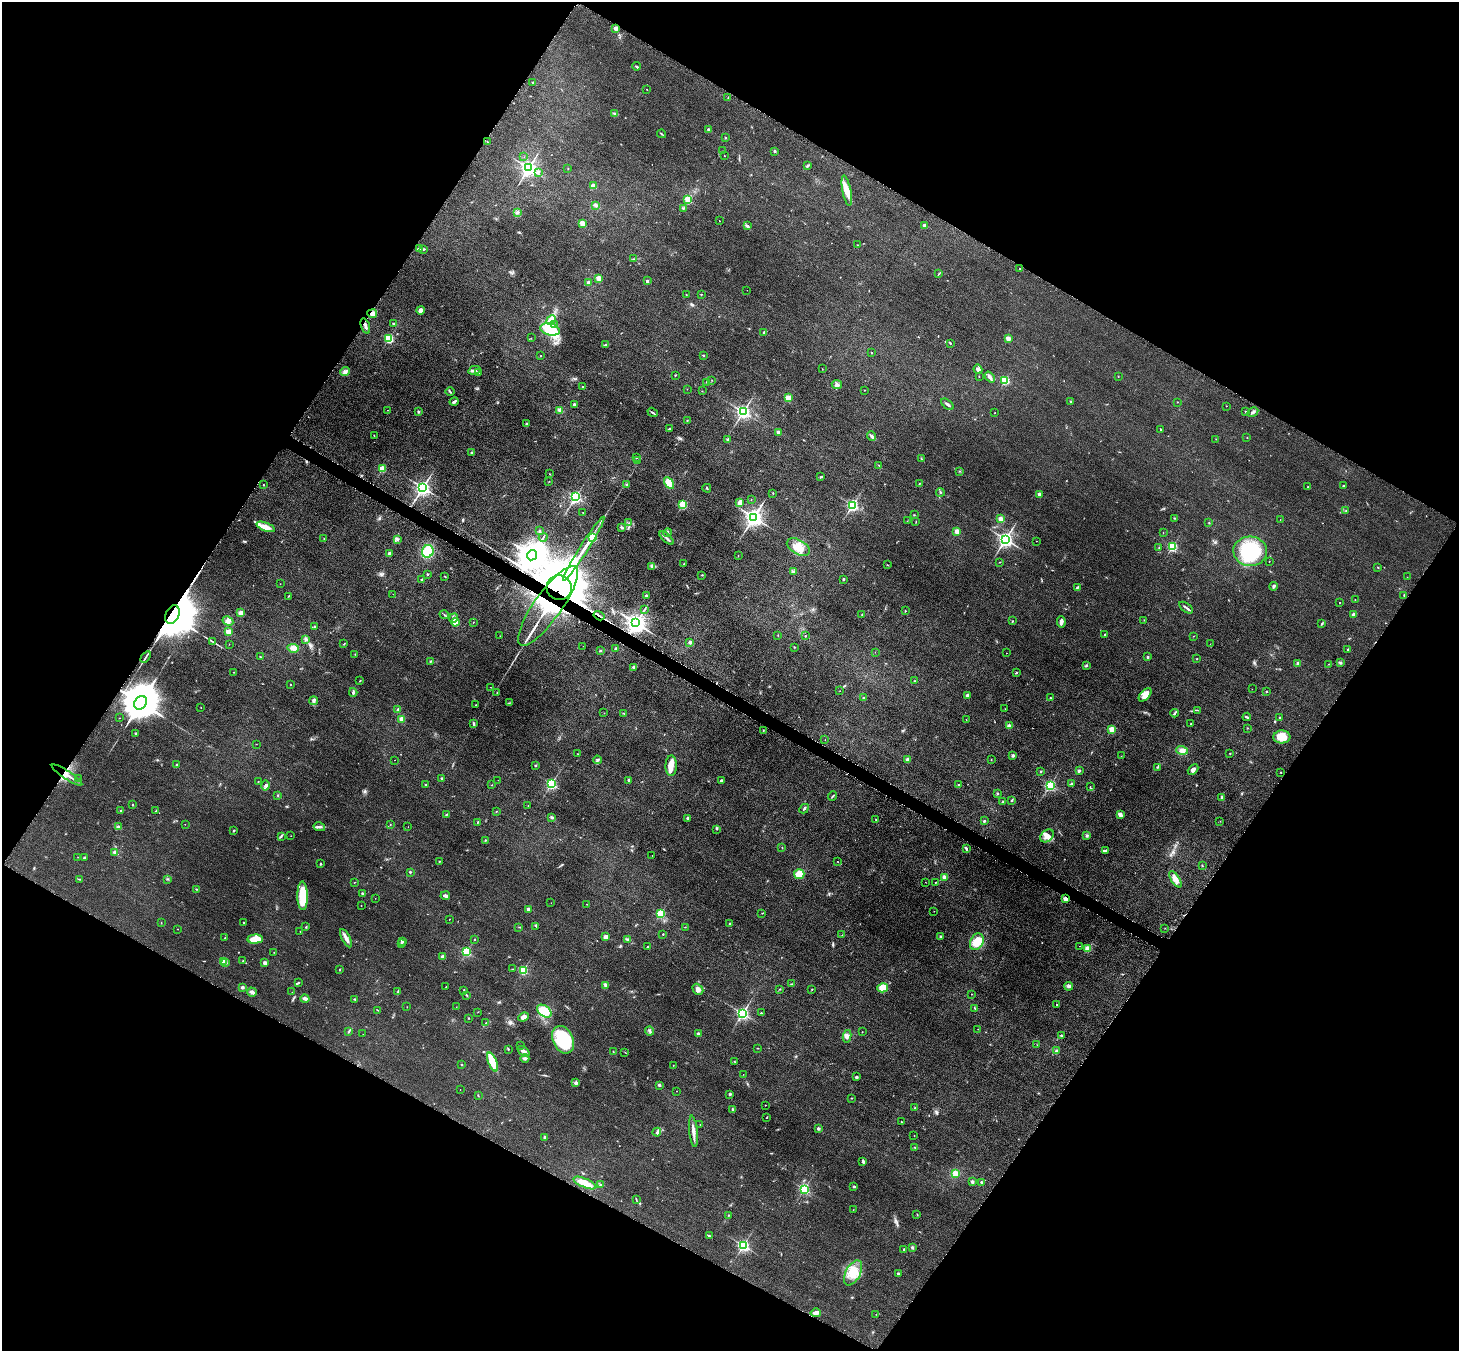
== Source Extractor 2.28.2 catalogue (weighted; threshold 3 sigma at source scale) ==
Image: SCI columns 21-5846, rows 312-5705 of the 5861 x 5868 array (HDU 1 of 3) = the unmasked area's bounding box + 8 px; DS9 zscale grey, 4 x 4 block average (1 PNG px = mean of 4 x 4 image px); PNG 1461 x 1353 px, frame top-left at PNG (2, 2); each listed source drawn as its Kron ellipse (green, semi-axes under 4 px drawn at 4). Shown black and unused: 48% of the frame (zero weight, under 3 of 6 exposures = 2% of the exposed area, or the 3 px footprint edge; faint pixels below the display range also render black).
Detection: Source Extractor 2.28.2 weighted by HDU 2 'WHT'. Background 0.0929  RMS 0.01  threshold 0.0408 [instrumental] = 3 sigma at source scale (4.09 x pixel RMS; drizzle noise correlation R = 1.36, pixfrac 0.8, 0.05/0.05 arcsec/px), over >= 5 px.
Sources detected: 529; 6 too faint to see at this stretch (4 x 4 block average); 4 inside a brighter object's white glare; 3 cosmic-ray / hot-pixel residue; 1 long thin detection or spike segment (spike, bleed or trail) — neither listed nor drawn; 8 coinciding with a brighter row at this scale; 8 inside a brighter listed object's ellipse — not listed separately; the other 499 listed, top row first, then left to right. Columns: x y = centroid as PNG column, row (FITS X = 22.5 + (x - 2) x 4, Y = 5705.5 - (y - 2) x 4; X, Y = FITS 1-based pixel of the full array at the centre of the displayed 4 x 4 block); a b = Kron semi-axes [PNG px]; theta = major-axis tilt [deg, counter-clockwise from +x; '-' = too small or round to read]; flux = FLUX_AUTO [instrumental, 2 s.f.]
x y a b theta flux
616 28 2 2 - 99
636 66 4 2 - 5.3
533 82 2 2 - 8.1
647 89 2 2 - 1.8
728 97 2 2 - 2.1
615 113 3 2 - 5.7
708 129 2 2 - 25
662 134 4 2 - 4.5
725 138 2 2 - 13
487 142 2 2 - 4.7
722 151 2 2 - 2
775 151 2 2 - 25
724 156 2 2 - 2.9
524 157 2 2 - 1.1
807 166 3 2 - 8
529 168 2 2 - 2200
568 168 2 2 - 1.7
538 172 2 2 - 2.8
593 186 2 2 - 120
847 191 15 4 -79 49
688 199 2 2 - 360
596 205 3 3 - 12
683 208 3 2 - 4.8
518 212 3 2 - 6
719 221 2 2 - 3.3
582 223 2 2 - 190
924 225 2 2 - 41
747 226 4 3 - 8.2
857 245 2 2 - 1.8
420 249 3 2 - 5.4
423 249 3 2 - 6.1
634 259 2 2 - 2.7
1020 269 2 2 - 5.4
939 273 4 2 - 3.9
599 278 2 2 - 140
647 281 2 2 - 38
588 282 2 2 - 23
747 290 2 2 - 0.73
701 294 2 2 - 6.9
686 295 2 2 - 2.1
420 310 4 4 - 23
372 314 5 4 - 23
551 320 5 3 - 70
393 323 2 2 - 5.8
554 325 3 3 - 8
365 326 8 2 -71 14
550 329 10 6 -15 180
764 332 3 2 - 6.2
531 338 2 2 - 1.7
1008 338 2 2 - 120
389 339 2 2 - 460
950 343 2 2 - 4
606 344 4 2 - 5.4
871 352 2 2 - 4.7
703 355 2 2 - 4.4
541 356 2 2 - 5.9
822 369 2 2 - 1.4
978 369 4 3 - 16
474 370 6 3 12 15
345 371 5 3 - 15
478 373 2 2 - 3.2
675 375 2 2 - 3.6
979 376 2 2 - 2.6
990 377 6 2 -50 20
1118 377 2 2 - 2.1
712 380 2 2 - 1.5
1005 380 2 2 - 410
707 382 2 2 - 3.2
837 385 5 3 - 14
583 387 2 2 - 3.6
687 389 2 2 - 1.2
864 390 2 2 - 1.9
702 391 2 2 - 2.3
450 392 4 2 - 5.2
788 398 2 2 - 180
454 402 4 2 - 12
1071 402 2 2 - 25
1177 402 2 2 - 2.1
574 404 2 2 - 32
947 404 7 2 -38 11
1226 406 2 2 - 1.1
388 410 2 2 - 2
560 410 4 3 - 16
419 411 2 2 - 8.8
653 412 5 2 - 7
743 412 2 2 - 1600
1246 412 2 2 - 10
1253 412 6 2 31 9.1
995 413 2 2 - 2.5
687 420 2 2 - 2.5
527 424 2 2 - 32
670 428 3 2 - 4.8
1160 429 2 2 - 12
778 432 2 2 - 46
374 435 2 2 - 2
871 436 5 3 - 11
1247 438 2 2 - 4.5
728 439 3 2 - 5.4
1216 439 2 2 - 1.5
471 452 2 2 - 5
636 457 2 2 - 13
921 459 2 2 - 3.9
638 461 2 2 - 2.5
879 465 2 2 - 1.8
382 469 2 2 - 270
960 471 2 2 - 4
549 474 2 2 - 1.5
821 476 2 2 - 2.6
549 481 2 2 - 1.6
669 483 6 3 -60 93
919 483 2 2 - 2.4
264 485 2 2 - 2.8
627 485 3 2 - 6.9
1343 486 2 2 - 11
423 487 3 2 - 2100
1308 487 2 2 - 1.9
707 488 4 2 - 4.4
940 492 4 2 - 4.8
773 493 2 2 - 2.7
1039 494 2 2 - 69
576 497 2 2 - 1000
751 499 2 2 - 1.3
740 502 4 3 - 33
683 504 2 2 - 360
852 505 2 2 - 1000
1346 511 2 2 - 1.9
583 512 2 2 - 1.4
914 515 2 2 - 1.8
754 517 3 3 - 2900
1175 518 3 2 - 4.5
1001 519 2 2 - 130
1280 520 2 2 - 1.3
907 521 2 2 - 1.3
916 522 2 2 - 1.8
629 523 2 2 - 1.6
1209 523 2 2 - 2.4
266 527 10 4 -21 51
621 527 3 2 - 5.3
539 531 4 2 - 5.6
957 531 2 2 - 130
668 533 4 2 - 7.2
1163 533 2 2 - 1.1
543 537 4 2 - 4.7
593 537 2 2 - 460
667 538 9 2 -43 12
324 539 2 2 - 2.7
397 539 3 2 - 6.5
1005 539 3 2 - 2100
1036 541 2 2 - 1.6
798 547 12 7 -29 74
1159 547 2 2 - 2.8
1172 547 2 2 - 570
584 548 37 2 58 79
428 551 6 5 - 160
1250 551 17 14 -4 390
389 554 3 2 - 23
532 555 5 4 - 10000
738 556 2 2 - 1.2
1269 561 2 2 - 1.7
999 562 2 2 - 1.6
684 563 2 2 - 3.2
887 565 2 2 - 2.6
652 566 2 2 - 3.9
1378 567 2 2 - 2.7
793 572 2 2 - 2.7
427 574 2 2 - 3.9
702 575 2 2 - 3.4
445 576 3 2 - 2.9
1407 577 2 2 - 0.92
422 579 3 2 - 3.5
844 579 2 2 - 16
280 584 2 2 - 0.95
1274 586 4 2 - 11
1077 587 4 2 - 6.7
559 588 13 12 - 36000
393 594 2 2 - 1
646 595 2 2 - 16
1404 595 3 2 - 4.3
289 596 3 2 - 2.7
1355 600 2 2 - 3.5
1339 603 2 2 - 3.8
548 606 48 14 55 6000
1186 608 8 2 -36 12
644 610 2 2 - 3.1
905 611 2 2 - 5.7
241 613 2 2 - 130
172 614 10 6 65 42000
862 614 2 2 - 2.8
1353 614 2 2 - 51
444 615 5 2 - 4.2
599 616 6 2 -30 13
454 618 4 4 - 15
1144 620 2 2 - 1.4
228 621 5 3 - 15
1013 621 2 2 - 5.9
455 622 4 4 - 50
473 622 2 2 - 1.8
1061 622 6 4 -81 17
636 623 3 3 - 4000
1322 624 3 2 - 3.8
315 627 3 2 - 5.8
228 632 2 2 - 170
778 635 2 2 - 1.4
1105 635 2 2 - 24
500 636 2 2 - 1.6
805 636 2 2 - 7.3
1193 636 2 2 - 1.5
306 639 4 3 - 9
213 642 3 2 - 4.6
690 643 3 3 - 6.6
229 644 2 2 - 1.2
344 644 3 2 - 3
1210 644 2 2 - 1
583 646 2 2 - 1.5
795 647 2 2 - 3.5
293 648 6 4 -6 29
616 649 2 2 - 37
1348 649 2 2 - 3.7
600 651 2 2 - 4.1
875 652 2 2 - 1.2
1006 653 2 2 - 1.6
355 654 2 2 - 1.9
146 657 6 2 55 8.4
260 657 2 2 - 3.4
1148 657 2 2 - 19
1197 658 2 2 - 2.6
430 661 2 2 - 4.1
1340 662 4 2 - 6
1297 664 2 2 - 2
1329 664 3 2 - 2.8
1086 666 3 2 - 5.6
633 667 4 2 - 6.2
233 672 2 2 - 2.1
1016 673 3 2 - 4.2
360 681 2 2 - 2.9
914 681 2 2 - 3
290 684 2 2 - 3.1
490 687 2 2 - 1.2
1252 689 2 2 - 1.1
840 691 2 2 - 1.6
1266 691 2 2 - 7.6
353 692 4 2 - 12
497 692 2 2 - 1.7
967 695 2 2 - 56
1145 695 8 4 47 52
863 698 2 2 - 15
1050 698 2 2 - 8.6
314 701 4 3 - 11
140 703 7 6 - 21000
509 703 2 2 - 2.3
476 705 2 2 - 3.3
201 707 2 2 - 1.4
398 709 3 2 - 6.3
1005 709 2 2 - 1.1
1197 710 2 2 - 2.6
604 713 2 2 - 1.4
624 713 2 2 - 1.9
1174 713 4 2 - 7.2
1247 717 4 2 - 8
1280 717 2 2 - 11
120 718 2 2 - 1.5
402 719 2 2 - 140
966 719 2 2 - 1.4
474 724 3 2 - 6.1
1191 724 2 2 - 3.4
1009 726 2 2 - 78
1248 728 2 2 - 1.1
1112 729 2 2 - 210
763 730 3 2 - 2.9
136 734 3 2 - 5.1
1282 737 8 6 5 89
825 740 2 2 - 1.5
256 744 2 2 - 2
1182 750 6 4 -18 24
1230 753 2 2 - 6.2
578 754 2 2 - 2.1
1013 755 2 2 - 38
1121 756 2 2 - 1
908 759 2 2 - 65
394 760 2 2 - 1
598 760 4 2 - 6
991 760 2 2 - 1.4
177 764 2 2 - 4.5
535 765 2 2 - 18
671 766 10 5 88 52
1158 767 3 2 - 4
1193 769 6 3 44 18
1041 771 2 2 - 14
1079 771 2 2 - 39
1281 772 2 2 - 5.2
67 775 18 3 -33 38
79 778 2 2 - 1.8
442 779 3 2 - 5.7
498 780 2 2 - 1
629 780 2 2 - 26
721 780 3 2 - 6.1
258 782 2 2 - 5
551 784 2 2 - 870
1071 784 3 2 - 5.4
265 785 5 4 - 13
425 785 3 2 - 3.6
492 785 2 2 - 2.9
958 785 2 2 - 6.4
1050 785 2 2 - 830
1090 787 2 2 - 2.9
997 793 2 2 - 23
278 795 2 2 - 2.9
833 796 4 2 - 5.6
1222 798 3 2 - 9
1011 800 2 2 - 6
1002 802 2 2 - 3.1
132 805 2 2 - 2.4
528 806 2 2 - 1.7
804 809 5 2 - 7.1
121 811 2 2 - 2.8
156 811 2 2 - 3.6
496 811 2 2 - 2.6
447 814 3 2 - 4.6
1120 814 4 3 - 29
552 817 4 2 - 7.8
688 818 3 2 - 11
876 819 2 2 - 2
984 821 2 2 - 15
1220 821 2 2 - 1.3
478 822 2 2 - 4.2
185 824 2 2 - 0.85
390 825 2 2 - 2.3
118 827 3 2 - 8.7
319 827 6 3 -12 12
408 827 2 2 - 0.97
717 829 2 2 - 1.6
234 831 3 2 - 4.7
1087 835 3 3 - 9
281 836 4 2 - 5.8
291 836 2 2 - 2
1047 836 7 5 40 30
485 840 2 2 - 3.2
782 847 2 2 - 1.4
966 849 3 2 - 8.3
1105 850 4 2 - 6.3
114 852 3 2 - 6.4
652 855 2 2 - 0.83
78 857 2 2 - 0.99
85 858 4 3 - 6.4
439 862 3 2 - 2.9
838 862 2 2 - 1.7
320 864 3 2 - 3.9
1202 865 2 2 - 2.5
410 872 2 2 - 15
799 874 5 4 - 67
944 877 2 2 - 80
79 879 3 2 - 3
168 879 2 2 - 3
1175 879 9 4 -57 45
925 882 2 2 - 1.2
935 882 2 2 - 2.5
354 883 2 2 - 1.5
196 889 2 2 - 4
362 893 2 2 - 6.3
303 896 14 5 -89 180
445 896 5 2 - 16
375 898 2 2 - 1
1065 899 2 2 - 100
551 903 2 2 - 0.84
587 904 2 2 - 2
361 905 2 2 - 2
528 909 2 2 - 44
934 911 2 2 - 1.6
762 913 2 2 - 2
660 914 2 2 - 400
450 919 2 2 - 1.3
243 922 2 2 - 4.4
161 923 2 2 - 1.5
730 924 2 2 - 16
536 926 3 2 - 3.7
306 927 2 2 - 2.4
519 927 2 2 - 1.7
685 927 2 2 - 1.5
1165 928 2 2 - 1.8
177 929 2 2 - 1.6
300 931 2 2 - 1.4
663 934 2 2 - 6.1
842 935 2 2 - 1
605 936 4 3 - 16
941 936 3 2 - 7
225 938 2 2 - 2
346 938 10 3 -62 26
255 939 7 4 4 91
474 939 2 2 - 3.8
627 939 3 3 - 9.1
402 941 2 2 - 45
977 942 9 6 63 100
401 944 2 2 - 7.2
1079 946 2 2 - 1.9
647 947 2 2 - 9.4
1087 949 2 2 - 190
274 952 2 2 - 1.5
466 952 2 2 - 610
443 957 2 2 - 76
223 961 2 2 - 190
243 961 2 2 - 3.7
225 962 2 2 - 30
265 963 2 2 - 57
513 969 2 2 - 2.5
340 970 2 2 - 4
523 970 2 2 - 500
298 983 3 2 - 5.1
791 984 2 2 - 2
605 985 3 2 - 4.2
1069 986 4 3 - 17
242 987 2 2 - 44
446 987 2 2 - 1.4
883 988 5 4 - 60
698 989 6 5 - 20
780 989 2 2 - 2.8
812 989 2 2 - 3.8
464 990 3 2 - 3.1
252 992 5 4 - 17
292 992 2 2 - 0.99
397 992 2 2 - 2.5
971 994 2 2 - 1.3
467 995 3 2 - 2.8
305 999 4 3 - 18
355 999 3 2 - 4.4
1057 1005 2 2 - 4.6
407 1007 2 2 - 1.2
456 1007 2 2 - 1.3
975 1008 4 2 - 4.3
378 1010 3 2 - 3.4
544 1011 8 5 -37 140
478 1012 2 2 - 1.5
742 1013 2 2 - 1400
761 1013 2 2 - 8.1
523 1017 5 4 - 20
468 1018 2 2 - 3.9
486 1022 3 2 - 1.7
978 1029 2 2 - 1.4
649 1031 4 2 - 9.3
348 1032 3 2 - 4.6
862 1032 2 2 - 1.7
363 1034 2 2 - 0.62
698 1034 2 2 - 56
847 1036 6 3 80 16
1062 1036 3 2 - 3.4
563 1040 14 10 -65 360
1037 1045 2 2 - 2.2
520 1046 2 2 - 1.7
757 1048 2 2 - 2.5
508 1049 2 2 - 3.6
524 1051 7 3 -36 13
613 1051 2 2 - 2.2
1056 1051 2 2 - 40
625 1052 2 2 - 1.7
525 1058 4 3 - 10
734 1061 2 2 - 1.7
492 1062 10 3 -68 180
461 1065 2 2 - 12
673 1065 2 2 - 2.7
743 1074 2 2 - 1
856 1077 2 2 - 30
576 1083 2 2 - 38
659 1085 2 2 - 31
460 1089 2 2 - 1.4
677 1091 2 2 - 1.2
730 1094 3 2 - 7.3
478 1096 3 2 - 3.2
852 1098 2 2 - 3.3
765 1105 2 2 - 4.3
915 1108 2 2 - 4.1
733 1109 2 2 - 14
767 1117 3 2 - 2.8
901 1122 2 2 - 2.9
700 1124 2 2 - 1.1
818 1129 2 2 - 38
693 1131 16 3 -84 29
657 1132 4 2 - 8.5
914 1136 2 2 - 0.99
545 1137 2 2 - 38
915 1148 2 2 - 1.9
863 1161 4 2 - 9.1
955 1173 4 4 - 32
972 1182 2 2 - 44
981 1182 2 2 - 6.3
585 1183 12 4 -22 68
601 1185 3 2 - 2.7
854 1186 2 2 - 20
804 1189 2 2 - 780
636 1199 3 2 - 4.1
853 1210 2 2 - 1
917 1214 2 2 - 1.6
729 1215 2 2 - 5.6
709 1236 2 2 - 5.9
743 1245 2 2 - 1200
912 1247 3 3 - 6
904 1249 3 2 - 3.8
853 1273 13 7 61 93
898 1273 2 2 - 6.6
816 1313 5 3 - 26
876 1314 2 2 - 1.7
Overlapping masked pixels (flux is a lower limit): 11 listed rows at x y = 372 314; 532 555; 559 588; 548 606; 172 614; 599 616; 636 623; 146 657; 140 703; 67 775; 1065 899
Diffuse or blended objects may show on this block-average render without a row.